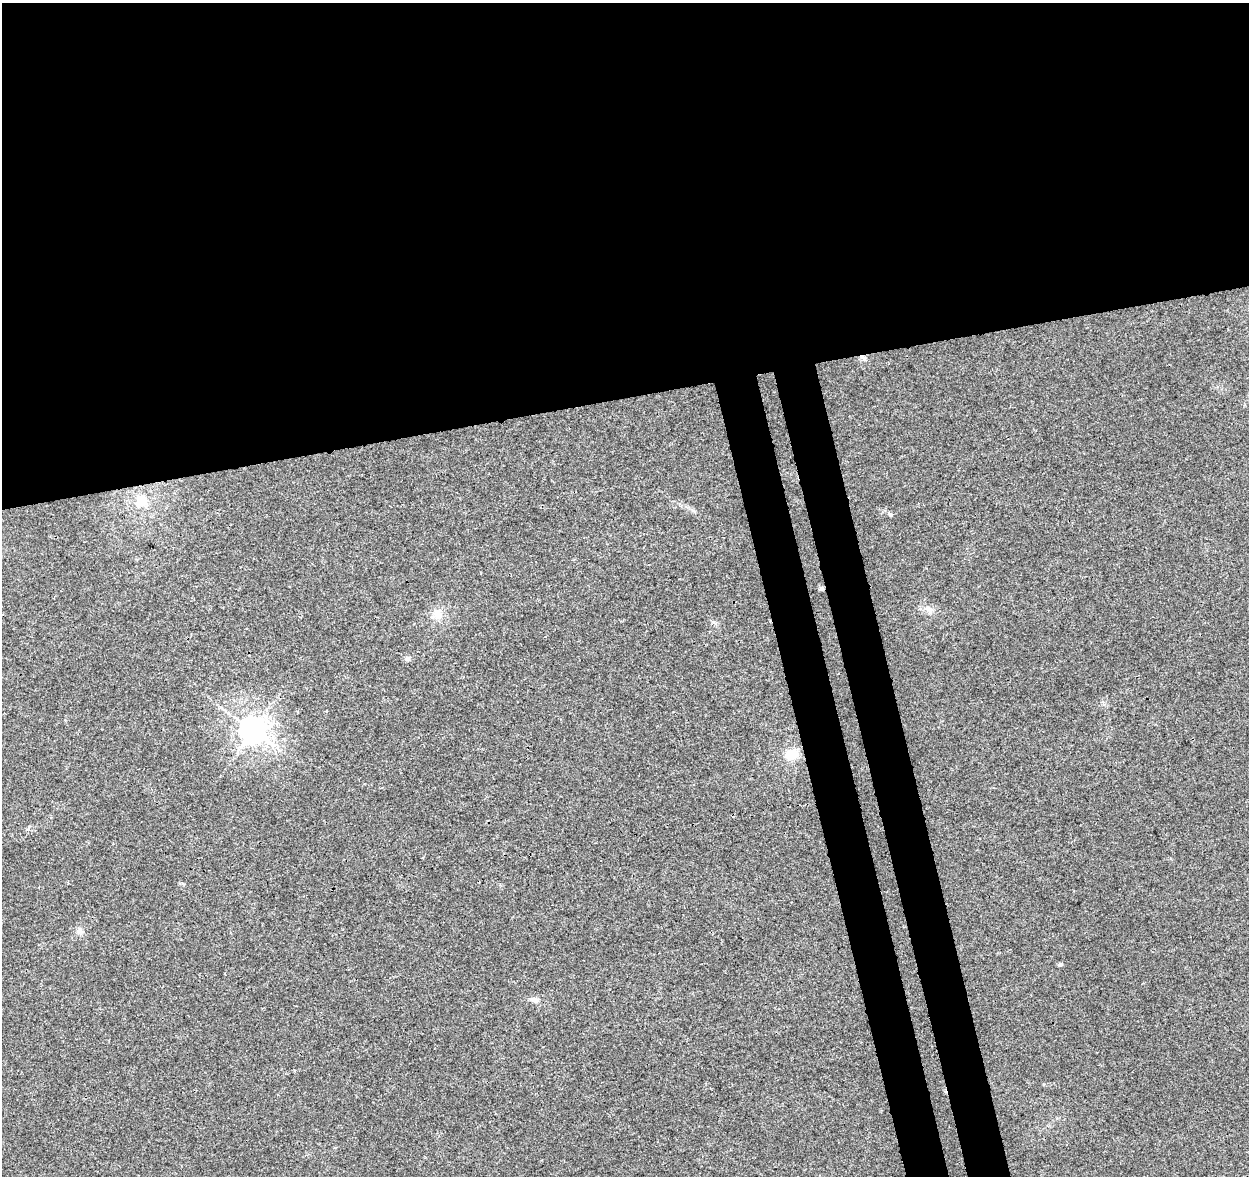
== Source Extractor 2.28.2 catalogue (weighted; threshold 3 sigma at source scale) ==
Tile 2 of 4 x 4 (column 2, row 1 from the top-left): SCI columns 1305-2551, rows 3620-4793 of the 5100 x 4843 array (HDU 1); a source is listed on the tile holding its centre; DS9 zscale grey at full resolution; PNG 1251 x 1178 px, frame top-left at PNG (2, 3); no overlay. Shown black and unused: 38% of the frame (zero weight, under 3 of 4 exposures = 5% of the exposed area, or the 3 px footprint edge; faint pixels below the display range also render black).
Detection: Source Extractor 2.28.2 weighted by HDU 2 'WHT'; one run over the whole footprint, this tile lists its part. Background 0.0053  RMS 0.0027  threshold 0.012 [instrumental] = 3 sigma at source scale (4.5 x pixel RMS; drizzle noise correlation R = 1.50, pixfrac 1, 0.0396/0.0396 arcsec/px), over >= 5 px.
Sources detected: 10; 1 cosmic-ray / hot-pixel residue — not listed; the other 9 listed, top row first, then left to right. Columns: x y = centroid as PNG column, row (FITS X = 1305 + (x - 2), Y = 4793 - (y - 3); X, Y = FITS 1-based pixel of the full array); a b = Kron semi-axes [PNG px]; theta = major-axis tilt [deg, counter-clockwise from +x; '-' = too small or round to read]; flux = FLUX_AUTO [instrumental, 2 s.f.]
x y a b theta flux
141 502 14 12 37 4.1
929 609 15 5 -26 1.3
438 615 15 12 87 3
407 658 6 5 - 1.1
252 730 8 8 - 300
792 754 13 11 13 4.4
80 931 11 7 -18 1.1
1060 964 5 4 - 0.62
534 1000 12 6 -11 1.2